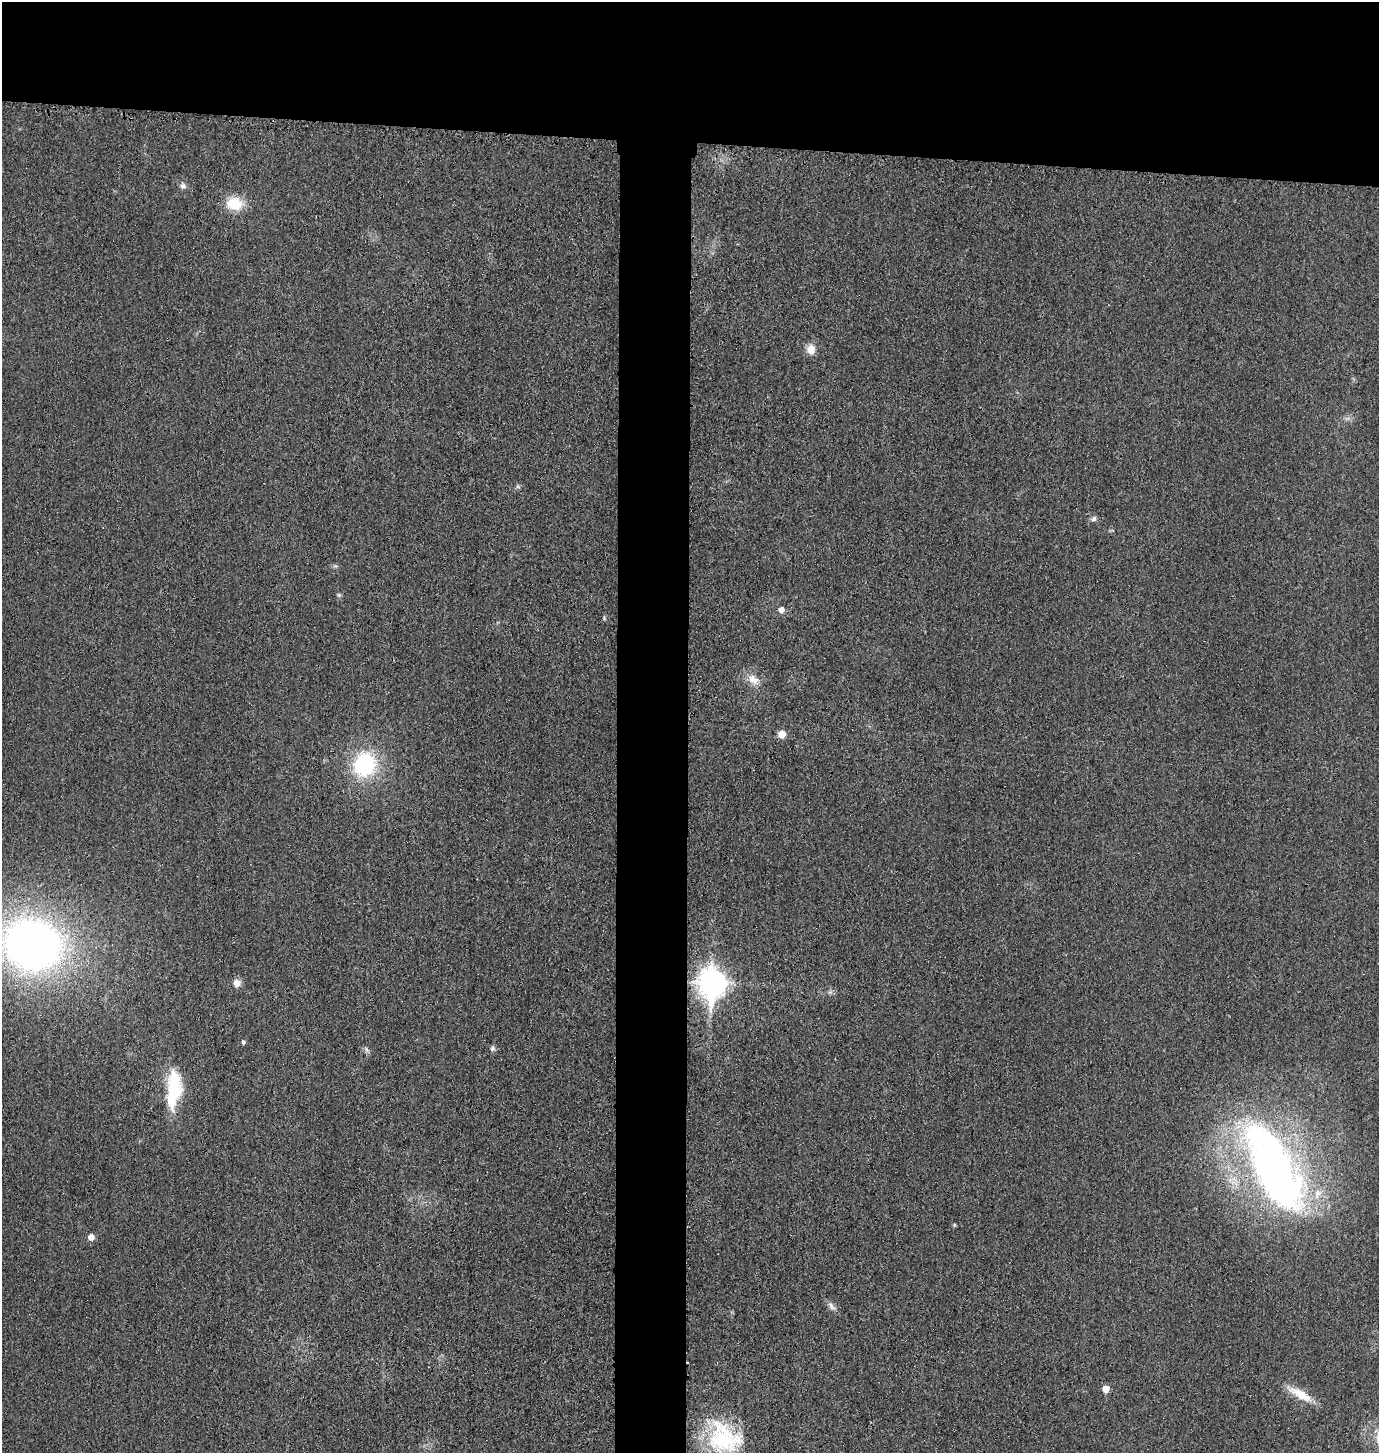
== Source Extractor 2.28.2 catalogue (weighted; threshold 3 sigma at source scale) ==
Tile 2 of 3 x 3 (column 2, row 1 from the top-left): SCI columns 1534-2910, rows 2922-4372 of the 4402 x 4385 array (HDU 1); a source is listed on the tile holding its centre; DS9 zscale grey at full resolution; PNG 1381 x 1455 px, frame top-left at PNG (2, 2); no overlay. Shown black and unused: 14% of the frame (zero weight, under 3 of 4 exposures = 2% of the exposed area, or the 3 px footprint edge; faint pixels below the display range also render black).
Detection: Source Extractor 2.28.2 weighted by HDU 2 'WHT'; one run over the whole footprint, this tile lists its part. Background 0.0332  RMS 0.006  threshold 0.0269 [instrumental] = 3 sigma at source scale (4.5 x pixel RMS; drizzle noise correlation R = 1.50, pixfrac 1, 0.05/0.05 arcsec/px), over >= 5 px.
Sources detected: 23; all 23 listed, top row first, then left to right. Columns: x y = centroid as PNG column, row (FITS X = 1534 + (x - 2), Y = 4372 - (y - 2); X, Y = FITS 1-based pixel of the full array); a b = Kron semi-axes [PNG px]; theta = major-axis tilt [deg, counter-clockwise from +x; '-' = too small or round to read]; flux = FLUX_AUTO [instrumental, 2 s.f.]
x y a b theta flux
183 186 8 8 - 2.1
234 203 20 16 -7 15
811 349 11 10 - 6.1
1094 519 7 7 - 1.8
339 595 6 4 -44 0.91
781 610 7 6 - 3.2
753 679 18 11 -38 6.4
782 734 6 6 - 7.6
364 765 25 22 70 53
32 945 50 42 -15 360
237 983 10 9 - 3.5
712 983 12 9 -89 640
243 1042 5 4 - 1.1
492 1048 7 7 - 1.5
366 1049 10 4 -51 1.4
174 1089 44 16 85 32
1273 1166 104 38 -63 290
954 1225 5 4 - 0.81
91 1237 6 6 - 4.4
831 1306 13 6 -51 2.7
1106 1389 5 5 - 6.7
1300 1394 34 10 -30 12
722 1439 48 35 -18 56
Overlapping masked pixels (flux is a lower limit): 1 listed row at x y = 1273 1166
Isophote crosses this tile's border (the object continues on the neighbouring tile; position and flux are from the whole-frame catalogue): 1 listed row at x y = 32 945